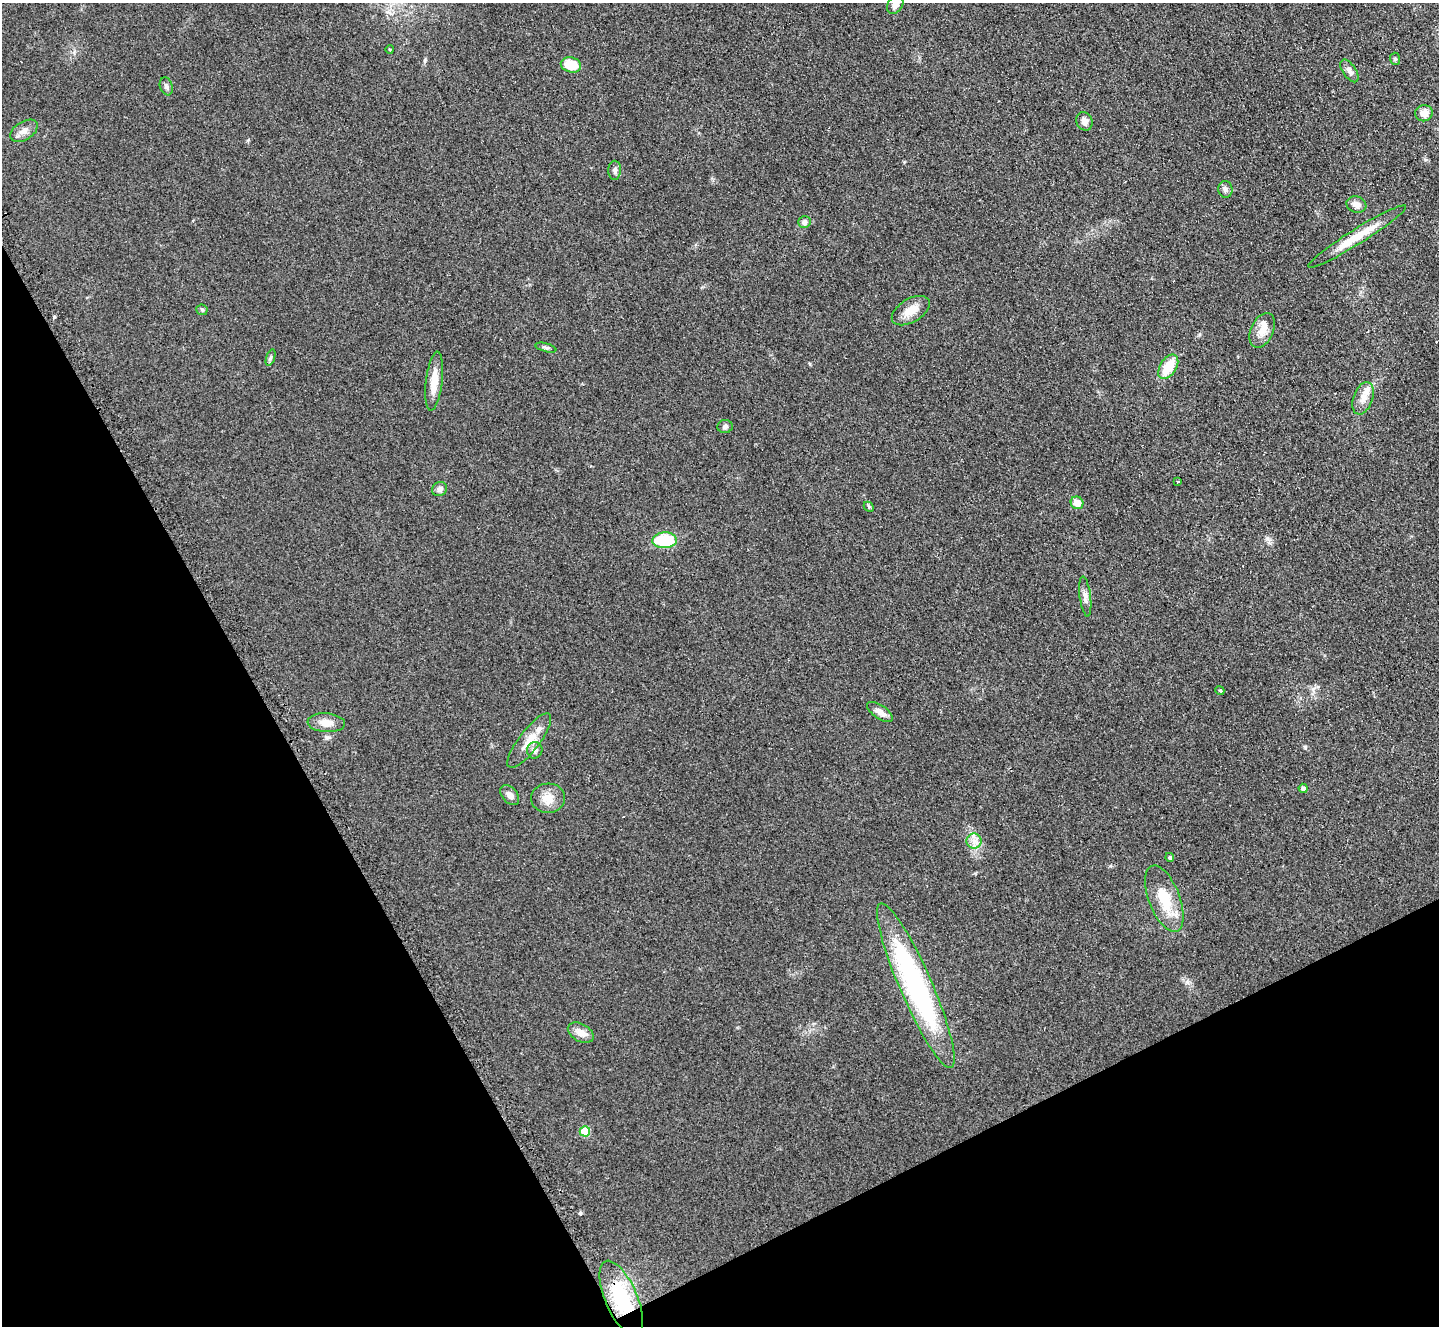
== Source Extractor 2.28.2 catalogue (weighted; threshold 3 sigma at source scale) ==
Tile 14 of 4 x 4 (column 2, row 4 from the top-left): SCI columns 1445-2881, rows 156-1479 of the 5771 x 5747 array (HDU 1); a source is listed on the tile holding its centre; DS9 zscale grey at full resolution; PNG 1441 x 1328 px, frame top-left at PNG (2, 3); each listed source drawn as its Kron ellipse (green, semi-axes under 4 px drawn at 4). Shown black and unused: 27% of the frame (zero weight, under 2 of 3 exposures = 2% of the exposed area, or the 3 px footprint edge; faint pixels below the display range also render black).
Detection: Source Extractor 2.28.2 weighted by HDU 2 'WHT'; one run over the whole footprint, this tile lists its part. Background 0.108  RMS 0.011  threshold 0.051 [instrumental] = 3 sigma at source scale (4.5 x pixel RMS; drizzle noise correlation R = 1.50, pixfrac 1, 0.05/0.05 arcsec/px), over >= 5 px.
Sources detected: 50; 4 cosmic-ray / hot-pixel residue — neither listed nor drawn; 2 inside a brighter listed object's ellipse — not listed separately; the other 44 listed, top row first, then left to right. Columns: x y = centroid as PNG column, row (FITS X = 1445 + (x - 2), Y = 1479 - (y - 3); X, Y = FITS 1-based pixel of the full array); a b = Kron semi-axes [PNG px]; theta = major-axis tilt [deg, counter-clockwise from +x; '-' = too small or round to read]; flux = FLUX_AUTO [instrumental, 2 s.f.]
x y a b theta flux
895 5 10 7 53 8.3
390 49 4 3 - 1
1395 59 6 5 - 1.8
571 65 10 7 -15 26
1349 71 13 6 -55 6
166 86 9 6 -72 3.2
1424 113 9 8 - 11
1084 121 9 8 - 6.7
24 131 15 9 33 8.1
615 170 9 6 89 3.7
1225 189 8 7 - 3.7
1356 204 10 8 -19 7.3
804 222 6 6 - 4.5
1357 236 57 7 32 33
202 310 6 5 - 1.8
911 311 21 11 31 16
1262 330 18 11 66 15
546 348 11 3 -15 2.4
271 358 9 3 71 2.1
1168 367 13 8 58 30
434 381 29 8 83 18
1363 398 17 9 70 10
725 426 7 6 - 2.9
1178 482 3 3 - 4.6
439 489 8 7 - 5.1
1077 503 6 6 - 12
869 507 5 4 - 1.6
665 540 12 8 3 57
1085 596 20 5 -83 6.3
1220 690 5 4 - 1.5
880 712 15 7 -35 8.1
326 723 19 9 -4 13
529 741 33 10 52 19
535 750 8 7 - 4.9
1303 788 4 4 - 4.9
510 795 12 7 -49 6
548 798 17 15 5 16
974 841 7 7 - 6.3
1170 857 4 4 - 2.7
1164 899 35 15 -69 39
916 985 89 16 -67 250
581 1033 14 8 -28 11
585 1131 5 5 - 42
621 1298 40 16 -67 69
Overlapping masked pixels (flux is a lower limit): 1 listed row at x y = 621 1298
Isophote crosses this tile's border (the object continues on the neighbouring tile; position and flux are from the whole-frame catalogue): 1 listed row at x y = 895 5
Unlisted compact peaks at least as high as the median listed source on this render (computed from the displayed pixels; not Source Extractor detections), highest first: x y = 580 1213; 1305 747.